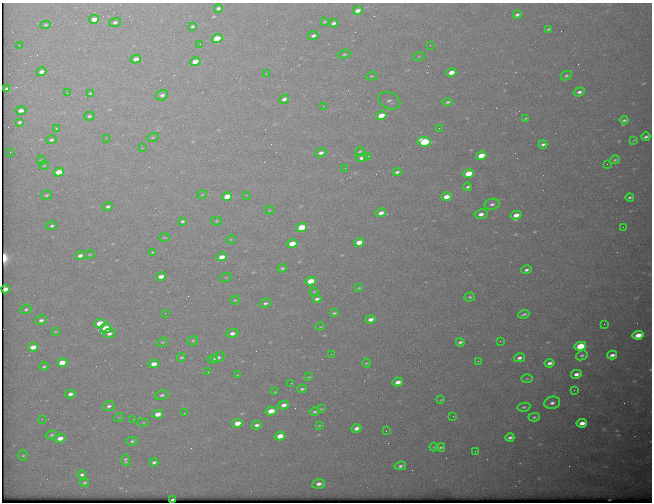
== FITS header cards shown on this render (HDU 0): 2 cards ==
NAXIS1  =                  650 / Width of table row in bytes
NAXIS2  =                  500 / Number of rows in table

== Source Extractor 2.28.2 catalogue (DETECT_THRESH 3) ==
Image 650 x 500 px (HDU 0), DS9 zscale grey, 1 PNG px = 1 image px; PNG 654 x 504 px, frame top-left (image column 1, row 500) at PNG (2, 3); each listed source drawn as its Kron ellipse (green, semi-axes under 4 px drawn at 4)
Background 623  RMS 3.2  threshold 9.45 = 3 sigma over >= 5 px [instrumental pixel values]
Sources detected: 185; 1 with non-positive FLUX_AUTO (blend fragments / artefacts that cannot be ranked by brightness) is neither listed nor drawn; the other 184 listed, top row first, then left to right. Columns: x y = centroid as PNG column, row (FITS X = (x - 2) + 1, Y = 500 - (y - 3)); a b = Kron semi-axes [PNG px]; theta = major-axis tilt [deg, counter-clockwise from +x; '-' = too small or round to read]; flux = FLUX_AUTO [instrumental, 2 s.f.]
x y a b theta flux
218 8 4 3 - 480
358 11 5 3 - 1300
517 15 4 3 - 470
94 19 5 4 - 1600
115 22 6 4 23 510
325 22 3 2 - 220
334 23 4 3 - 590
45 25 5 3 - 270
193 26 3 3 - 350
549 29 4 2 - 270
313 35 5 4 - 600
217 39 5 4 - 6900
200 44 2 2 - 96
19 45 2 2 - 120
430 45 2 2 - 210
344 54 6 4 20 310
419 56 5 3 - 190
136 59 5 4 - 1500
195 62 5 4 - 3900
41 72 5 4 - 1200
451 72 5 4 - 2000
266 74 3 2 - 220
371 76 5 4 - 270
566 76 6 4 28 400
7 89 4 3 - 580
579 92 6 4 20 700
67 93 2 2 - 120
90 94 4 4 - 280
162 95 6 5 - 680
284 99 5 3 - 750
389 101 11 8 -25 990
448 102 5 3 - 350
323 106 3 2 - 210
21 111 5 3 - 1200
89 116 5 3 - 370
381 116 5 4 - 3800
525 118 3 2 - 220
624 120 4 3 - 380
20 122 4 3 - 350
57 128 4 2 - 200
439 128 2 2 - 110
153 137 6 4 18 240
646 137 4 3 - 410
106 138 2 2 - 110
51 140 5 4 - 460
634 140 3 2 - 150
424 142 7 4 -6 17000
543 144 4 3 - 510
142 148 2 2 - 910
360 151 5 4 - 290
10 152 2 2 - 93
321 153 6 4 25 740
368 156 3 3 - 88
481 156 5 4 - 4500
361 158 5 4 - 700
41 160 4 4 - 210
615 160 5 3 - 280
607 164 2 2 - 310
44 166 5 3 - 200
345 168 2 2 - 85
59 172 5 4 - 4000
397 172 4 3 - 440
469 174 5 4 - 5200
468 187 4 3 - 400
46 195 5 4 - 350
202 195 5 3 - 160
246 195 3 2 - 180
227 197 5 4 - 3300
446 197 5 4 - 2400
630 197 4 3 - 400
492 204 7 5 9 650
108 207 5 4 - 520
269 210 4 4 - 220
381 213 5 3 - 1300
481 214 6 5 - 1200
516 215 5 4 - 1700
182 221 3 3 - 360
217 221 5 4 - 220
52 226 5 4 - 440
301 227 5 4 - 7100
623 227 2 2 - 370
165 238 5 2 - 180
231 239 5 3 - 170
359 242 5 4 - 2200
292 244 5 4 - 3600
153 252 3 3 - 220
89 254 5 3 - 190
80 255 5 4 - 810
222 257 5 4 - 2100
282 268 4 4 - 340
526 270 5 3 - 530
161 276 5 4 - 1600
226 277 6 3 18 190
311 281 5 4 - 5200
359 288 3 2 - 200
5 289 4 4 - 500
314 291 4 3 - 160
470 297 5 4 - 340
317 299 4 3 - 580
235 300 4 4 - 250
265 303 6 4 15 510
26 309 6 4 23 360
165 313 2 2 - 120
334 313 4 3 - 310
524 314 6 3 18 410
370 319 5 3 - 1000
41 320 6 4 13 660
100 323 5 4 - 4800
604 324 2 2 - 410
320 327 5 3 - 170
106 328 5 4 - 7800
55 332 4 2 - 180
232 333 6 4 11 900
109 334 6 4 4 870
638 335 5 4 - 3000
193 341 5 4 - 330
500 341 2 2 - 110
162 342 6 4 19 290
460 342 4 3 - 470
580 346 6 4 10 10000
33 347 5 4 - 2100
331 354 2 2 - 300
582 355 6 4 28 440
612 355 5 3 - 820
181 357 5 4 - 350
218 357 6 4 24 520
519 358 5 4 - 690
213 359 5 4 - 630
478 361 3 2 - 350
62 363 5 4 - 3300
366 363 4 3 - 230
549 363 5 3 - 820
154 364 5 4 - 1800
44 366 4 3 - 310
208 372 2 2 - 140
576 374 5 4 - 1000
238 375 3 2 - 190
309 377 3 2 - 180
527 379 5 3 - 230
398 382 5 4 - 1500
291 383 3 2 - 150
302 389 5 3 - 350
574 390 2 2 - 110
275 392 3 2 - 150
70 394 5 4 - 780
162 395 7 4 14 510
441 400 3 2 - 160
552 403 8 6 12 920
284 405 5 4 - 1200
109 406 6 5 - 570
524 407 6 4 10 400
321 409 4 3 - 200
271 411 5 4 - 3500
314 412 5 4 - 380
184 413 3 2 - 180
158 414 5 4 - 2100
453 416 2 2 - 110
119 417 5 3 - 150
534 417 6 4 3 380
42 419 3 2 - 280
133 419 2 2 - 230
143 422 6 3 0 220
237 423 5 4 - 2500
582 423 5 4 - 1700
257 425 5 4 - 650
319 426 4 2 - 190
356 428 5 4 - 990
386 431 2 2 - 530
51 435 6 4 18 350
280 436 5 4 - 3000
510 437 4 3 - 560
60 438 6 4 16 1700
132 441 6 3 15 360
434 447 4 4 - 250
441 447 4 3 - 320
475 451 2 2 - 410
23 456 5 4 - 250
126 460 5 3 - 390
154 462 4 3 - 450
400 466 6 3 9 450
82 475 4 3 - 470
84 483 5 3 - 310
319 484 6 4 11 1000
173 500 4 3 - 640
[1 non-positive-flux detection neither listed nor drawn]